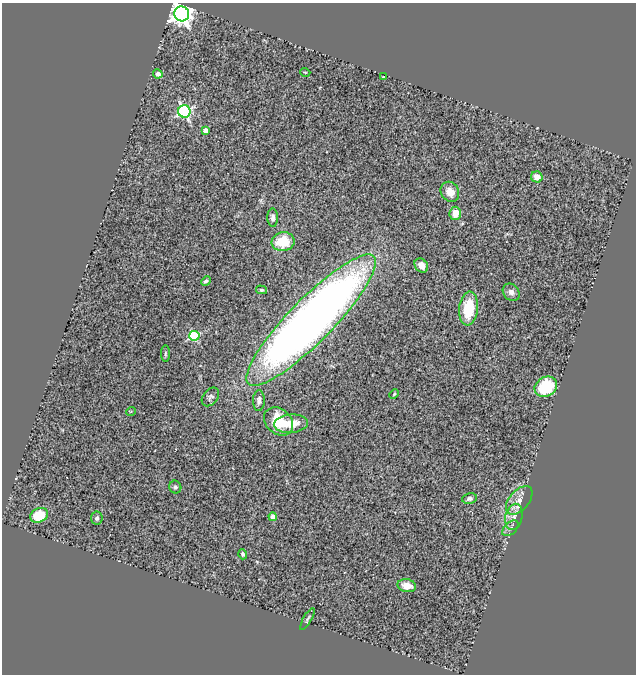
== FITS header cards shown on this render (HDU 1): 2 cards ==
NAXIS1  =                  634
NAXIS2  =                  672

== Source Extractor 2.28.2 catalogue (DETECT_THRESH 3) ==
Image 634 x 672 px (HDU 1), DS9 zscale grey, 1 PNG px = 1 image px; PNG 638 x 676 px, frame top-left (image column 1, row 672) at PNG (2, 3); each listed source drawn as its Kron ellipse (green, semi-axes under 4 px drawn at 4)
Background 0.501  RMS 0.12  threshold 0.361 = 3 sigma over >= 5 px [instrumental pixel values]
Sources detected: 37; all 37 listed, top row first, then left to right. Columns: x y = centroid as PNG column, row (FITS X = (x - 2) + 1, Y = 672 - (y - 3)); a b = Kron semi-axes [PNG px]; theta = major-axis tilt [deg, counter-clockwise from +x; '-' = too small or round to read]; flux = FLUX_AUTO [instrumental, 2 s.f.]
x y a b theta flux
182 14 7 7 - 6300
305 72 5 3 - 6.5
158 74 5 4 - 28
383 76 3 2 - 5.8
184 111 6 6 - 1400
206 130 4 4 - 71
537 177 6 5 - 80
450 192 10 8 -58 76
455 213 6 5 - 110
273 218 9 5 -89 30
283 242 11 9 7 240
421 266 8 6 -51 63
206 281 5 3 - 17
262 290 5 4 - 11
511 292 9 7 -48 36
469 309 17 9 84 300
311 320 89 22 46 8000
194 336 5 5 - 690
165 354 8 4 90 13
546 387 12 9 30 390
394 394 5 3 - 8.7
210 397 10 7 51 25
259 400 10 6 88 36
131 411 5 3 - 6.6
279 421 16 12 -44 290
291 424 17 9 6 140
175 487 6 6 - 17
470 499 7 5 8 22
519 500 17 9 49 80
39 515 9 7 23 240
273 517 4 4 - 65
514 517 13 8 76 61
97 518 6 6 - 23
510 528 9 6 44 27
243 554 5 4 - 18
407 586 9 6 -12 97
307 619 12 3 61 15
At the frame edge (FLAGS 8, measured only in part): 1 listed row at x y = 182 14